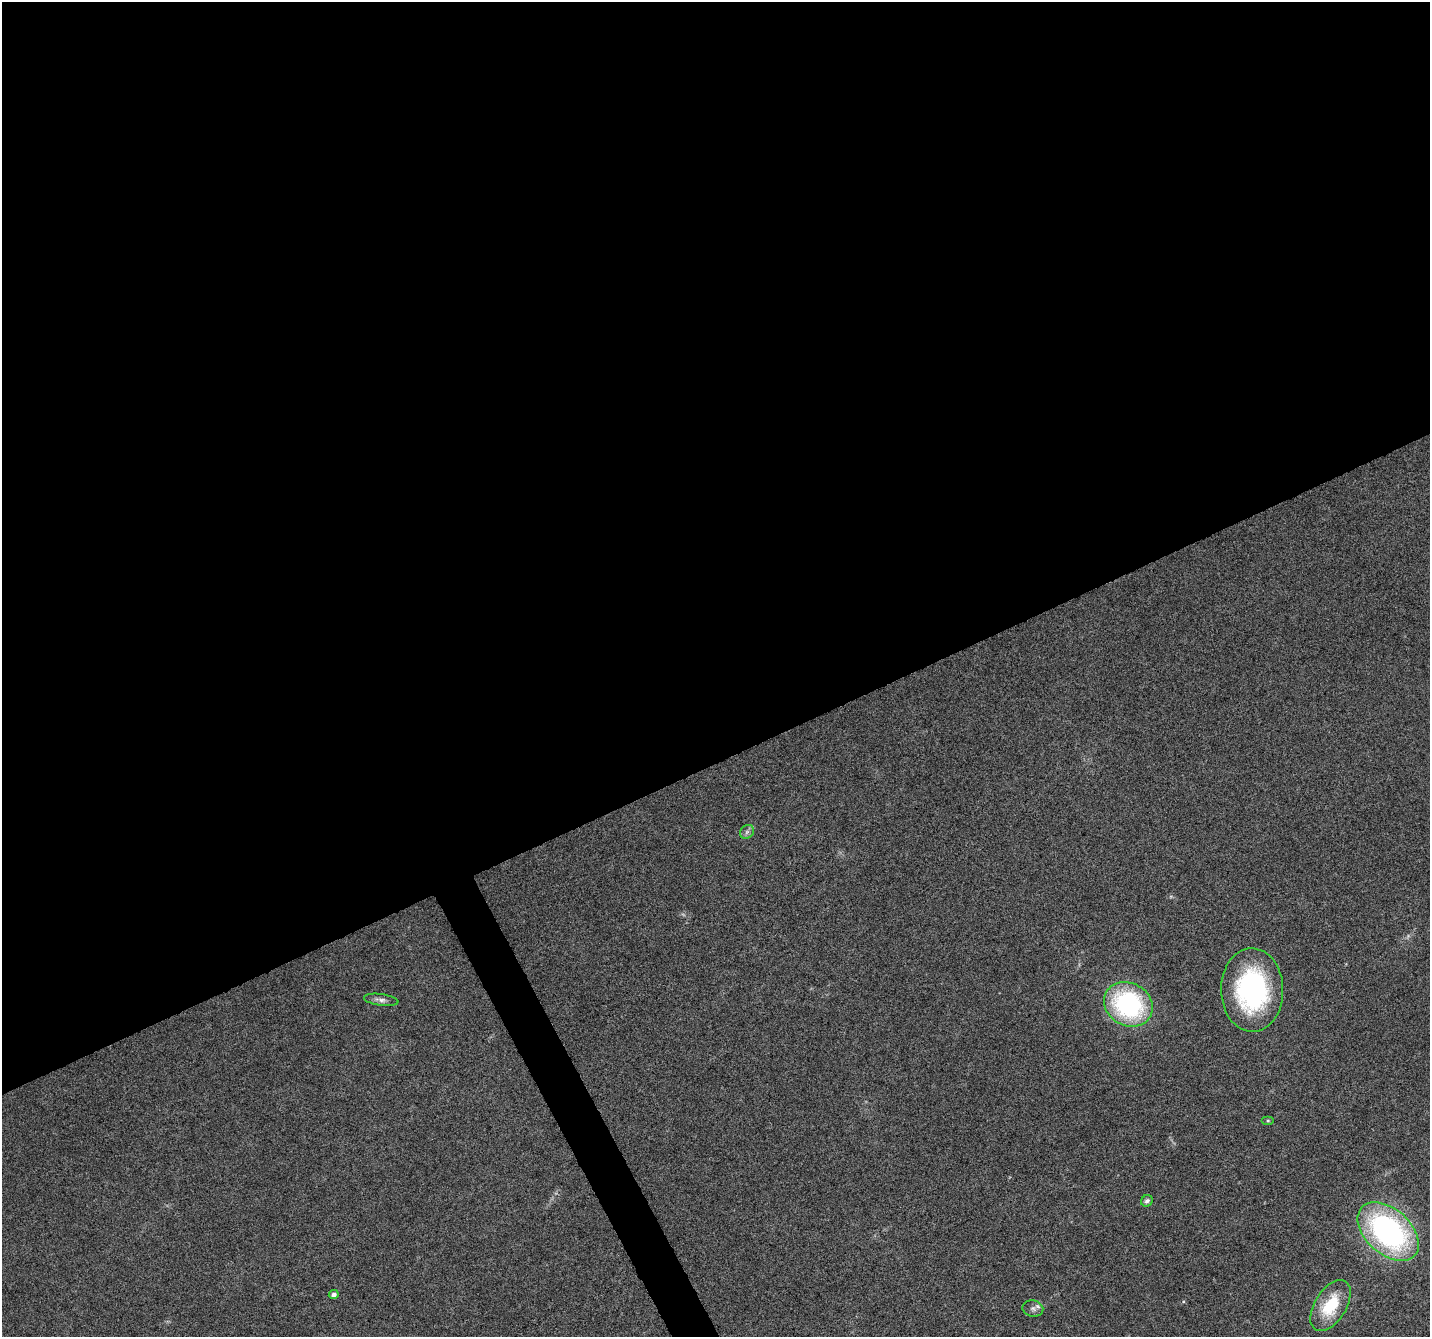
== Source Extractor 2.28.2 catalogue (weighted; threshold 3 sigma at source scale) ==
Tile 2 of 4 x 4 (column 2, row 1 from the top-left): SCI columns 1431-2858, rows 4159-5493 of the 5715 x 5588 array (HDU 1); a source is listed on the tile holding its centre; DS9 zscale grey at full resolution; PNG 1432 x 1339 px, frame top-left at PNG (2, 2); each listed source drawn as its Kron ellipse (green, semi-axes under 4 px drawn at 4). Shown black and unused: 58% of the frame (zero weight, under 4 of 8 exposures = <1% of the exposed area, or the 3 px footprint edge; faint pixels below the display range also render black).
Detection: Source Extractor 2.28.2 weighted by HDU 2 'WHT'; one run over the whole footprint, this tile lists its part. Background 0.0422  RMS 0.0029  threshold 0.0118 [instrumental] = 3 sigma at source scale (4.09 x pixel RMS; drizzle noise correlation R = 1.36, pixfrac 0.8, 0.0396/0.0396 arcsec/px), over >= 5 px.
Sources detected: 10; all 10 listed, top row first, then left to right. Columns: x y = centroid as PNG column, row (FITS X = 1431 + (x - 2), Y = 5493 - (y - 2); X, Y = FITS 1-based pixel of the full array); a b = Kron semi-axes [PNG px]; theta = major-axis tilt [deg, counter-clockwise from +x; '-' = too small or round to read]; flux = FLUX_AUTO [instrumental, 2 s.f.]
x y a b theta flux
747 832 8 6 46 0.8
1252 990 42 31 -89 44
381 1000 17 6 -8 1.3
1128 1004 25 21 -30 40
1268 1120 6 4 0 0.35
1147 1201 6 5 - 0.79
1388 1232 36 22 -42 66
334 1295 5 4 - 0.94
1331 1306 28 15 58 11
1033 1308 10 8 -10 1.1